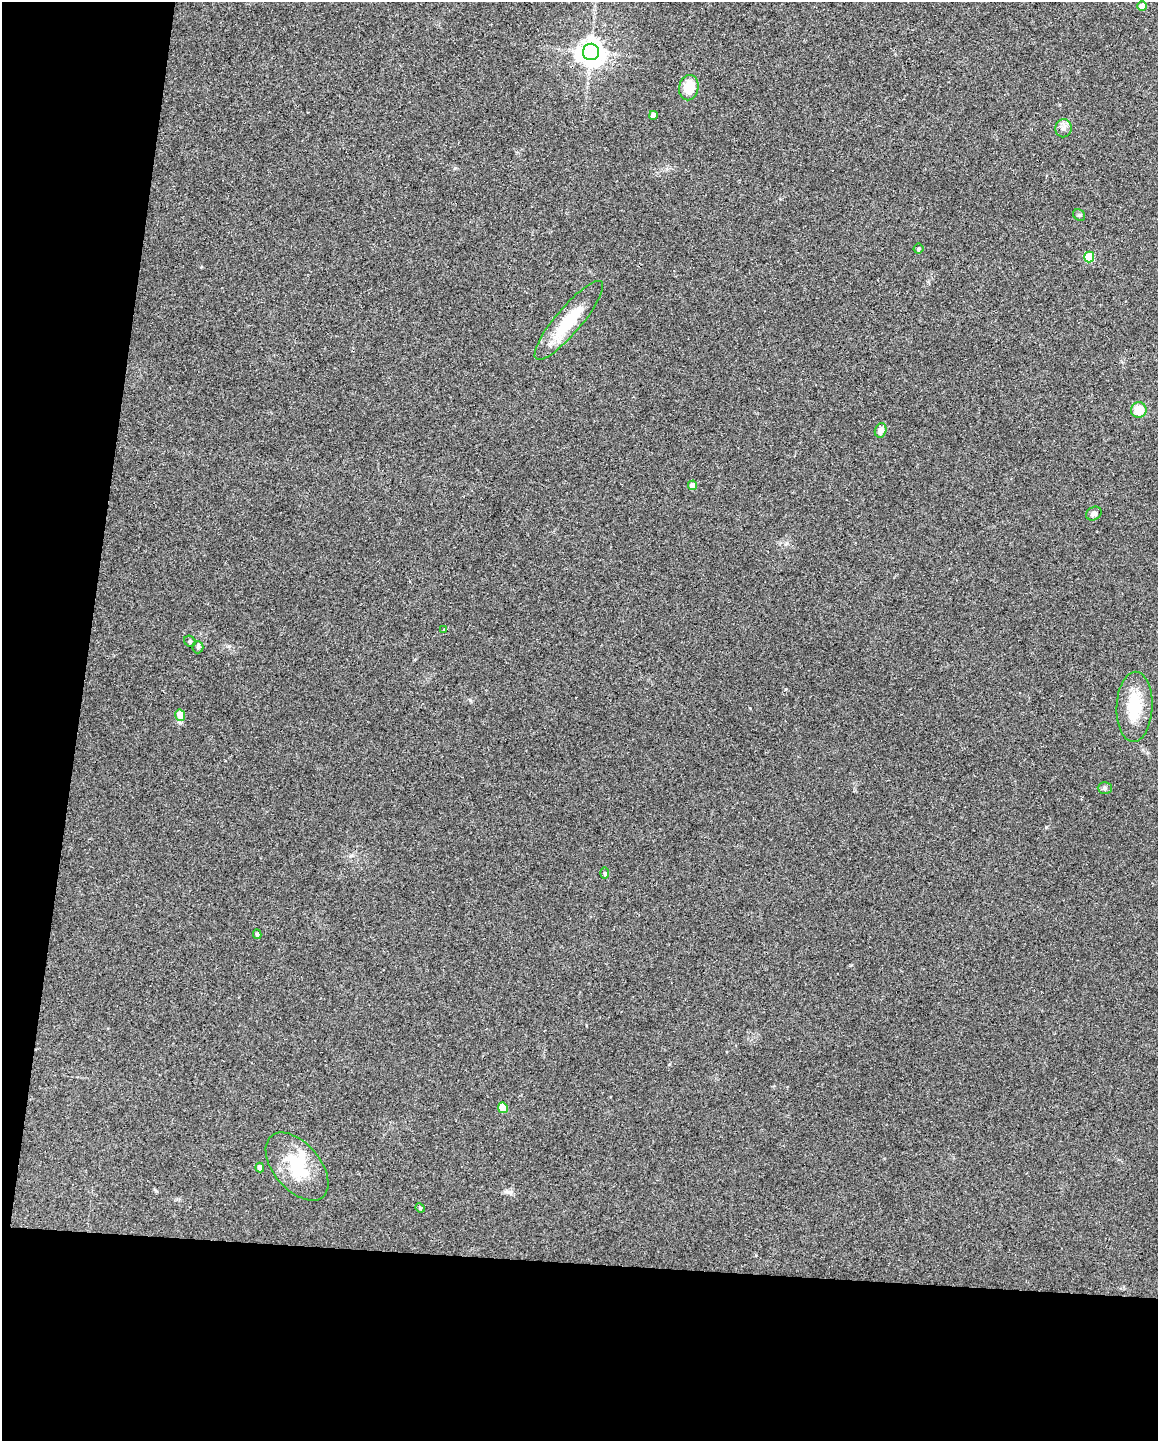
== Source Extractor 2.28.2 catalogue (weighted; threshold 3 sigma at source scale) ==
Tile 9 of 4 x 3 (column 1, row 3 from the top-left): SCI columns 3-1158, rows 222-1660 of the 4625 x 4647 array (HDU 1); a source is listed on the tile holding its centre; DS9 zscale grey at full resolution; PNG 1160 x 1443 px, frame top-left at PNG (2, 2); each listed source drawn as its Kron ellipse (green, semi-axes under 4 px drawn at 4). Shown black and unused: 19% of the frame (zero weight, under 3 of 4 exposures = <1% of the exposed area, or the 3 px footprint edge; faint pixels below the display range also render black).
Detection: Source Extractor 2.28.2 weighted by HDU 2 'WHT'; one run over the whole footprint, this tile lists its part. Background 0.0823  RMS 0.0066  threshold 0.0296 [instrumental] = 3 sigma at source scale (4.5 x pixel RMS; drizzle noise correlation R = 1.50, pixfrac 1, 0.05/0.05 arcsec/px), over >= 5 px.
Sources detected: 27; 2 inside a brighter object's white glare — neither listed nor drawn; the other 25 listed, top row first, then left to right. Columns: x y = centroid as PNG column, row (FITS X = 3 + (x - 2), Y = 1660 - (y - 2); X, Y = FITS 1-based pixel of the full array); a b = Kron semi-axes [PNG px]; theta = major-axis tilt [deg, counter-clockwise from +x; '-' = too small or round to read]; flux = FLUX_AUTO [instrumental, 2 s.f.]
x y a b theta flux
1142 6 5 4 - 5.2
591 52 8 8 - 730
689 88 12 9 78 13
653 115 4 4 - 3.3
1064 128 9 8 - 2.9
1079 215 6 5 - 1
919 249 5 5 - 1.1
1089 257 5 5 - 27
569 320 50 13 50 26
1139 410 8 7 - 11
881 430 7 5 75 4
693 485 5 4 - 5.3
1094 514 8 6 29 1.9
444 630 4 3 - 0.76
190 641 6 5 - 1.1
198 647 6 5 - 1.2
1134 707 35 18 88 24
180 715 6 5 - 8.4
1105 788 7 6 - 1.4
605 873 6 4 -89 0.96
257 934 5 4 - 0.96
503 1108 5 5 - 16
297 1167 40 23 -50 31
260 1168 5 4 - 3.6
420 1208 5 4 - 0.74
Unlisted compact peaks at least as high as the median listed source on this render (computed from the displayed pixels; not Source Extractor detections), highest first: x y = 1046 827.